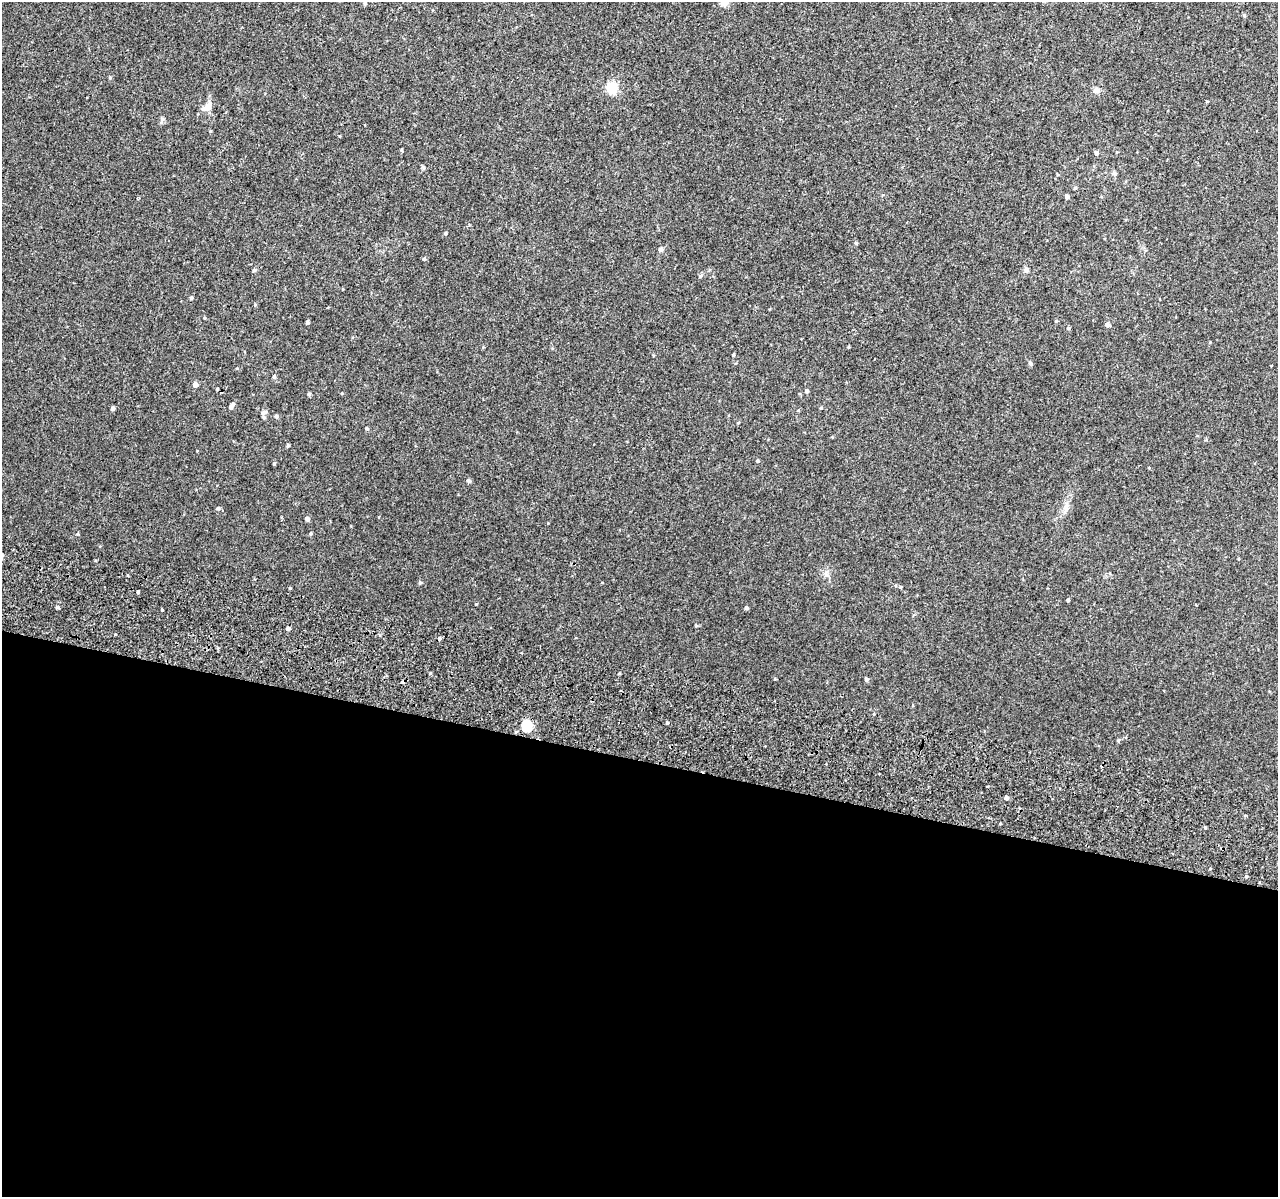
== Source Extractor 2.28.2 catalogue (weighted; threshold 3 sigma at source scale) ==
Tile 14 of 4 x 4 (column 2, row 4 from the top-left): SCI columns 1331-2606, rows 331-1525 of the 5221 x 5500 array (HDU 1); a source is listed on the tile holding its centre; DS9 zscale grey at full resolution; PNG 1280 x 1199 px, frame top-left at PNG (2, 2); no overlay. Shown black and unused: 37% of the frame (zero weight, under 2 of 3 exposures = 6% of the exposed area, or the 3 px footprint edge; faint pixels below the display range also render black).
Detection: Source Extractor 2.28.2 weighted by HDU 2 'WHT'; one run over the whole footprint, this tile lists its part. Background 0.014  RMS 0.0065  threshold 0.0293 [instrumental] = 3 sigma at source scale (4.5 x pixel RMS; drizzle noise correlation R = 1.50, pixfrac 1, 0.0396/0.0396 arcsec/px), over >= 5 px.
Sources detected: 63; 4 cosmic-ray / hot-pixel residue — not listed; the other 59 listed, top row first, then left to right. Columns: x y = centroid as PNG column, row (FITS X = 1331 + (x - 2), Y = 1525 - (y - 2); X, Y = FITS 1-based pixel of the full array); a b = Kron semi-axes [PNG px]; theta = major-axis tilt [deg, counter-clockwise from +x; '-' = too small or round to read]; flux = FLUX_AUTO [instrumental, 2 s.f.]
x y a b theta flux
724 2 5 5 - 16
365 3 5 5 - 1.1
1244 15 5 4 - 0.8
612 87 9 9 - 15
1096 90 8 7 - 2.1
207 107 14 9 39 4.8
401 150 5 3 - 0.59
1096 153 5 4 - 1.4
423 167 7 4 -45 0.83
1114 173 6 5 - 1.3
1057 174 4 2 - 0.44
1067 196 4 4 - 1.7
445 233 4 3 - 0.7
856 243 4 4 - 0.78
661 249 6 5 - 1.1
424 259 4 4 - 0.84
1026 270 7 6 - 1.6
254 271 5 5 - 0.95
700 276 6 4 70 0.8
191 298 4 4 - 0.87
307 323 5 4 - 0.87
1108 325 6 5 - 1.7
1068 328 5 4 - 0.78
733 355 4 3 - 0.63
1030 363 5 4 - 1.2
274 377 5 4 - 1
195 385 5 5 - 3
806 391 5 4 - 1.2
309 394 4 4 - 0.89
231 406 9 5 56 2.1
113 408 5 4 - 1.5
262 413 7 6 - 1.6
276 416 5 4 - 1
367 428 5 4 - 0.77
288 445 4 4 - 0.68
757 461 5 3 - 0.65
274 464 4 4 - 0.63
469 481 5 4 - 1.2
1066 507 15 6 83 3.5
218 508 5 4 - 0.99
307 519 5 4 - 1.8
77 534 5 3 - 0.54
310 534 5 4 - 0.73
420 583 5 4 - 0.87
901 587 5 3 - 0.56
290 588 4 3 - 0.45
138 592 4 3 - 5.1
1068 600 4 3 - 0.72
746 608 4 4 - 1
162 610 3 3 - 2.7
288 629 4 4 - 1.4
619 674 4 3 - 0.55
866 679 5 5 - 0.9
667 723 4 4 - 0.68
526 726 6 5 - 41
1118 740 5 4 - 0.77
1006 798 4 4 - 2
1205 828 5 3 - 0.61
1246 876 4 3 - 0.71
Isophote crosses this tile's border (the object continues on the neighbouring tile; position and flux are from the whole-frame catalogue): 2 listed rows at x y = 724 2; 365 3
Unlisted compact peaks at least as high as the median listed source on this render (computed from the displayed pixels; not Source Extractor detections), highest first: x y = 57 607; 476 604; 430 673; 110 78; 162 119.